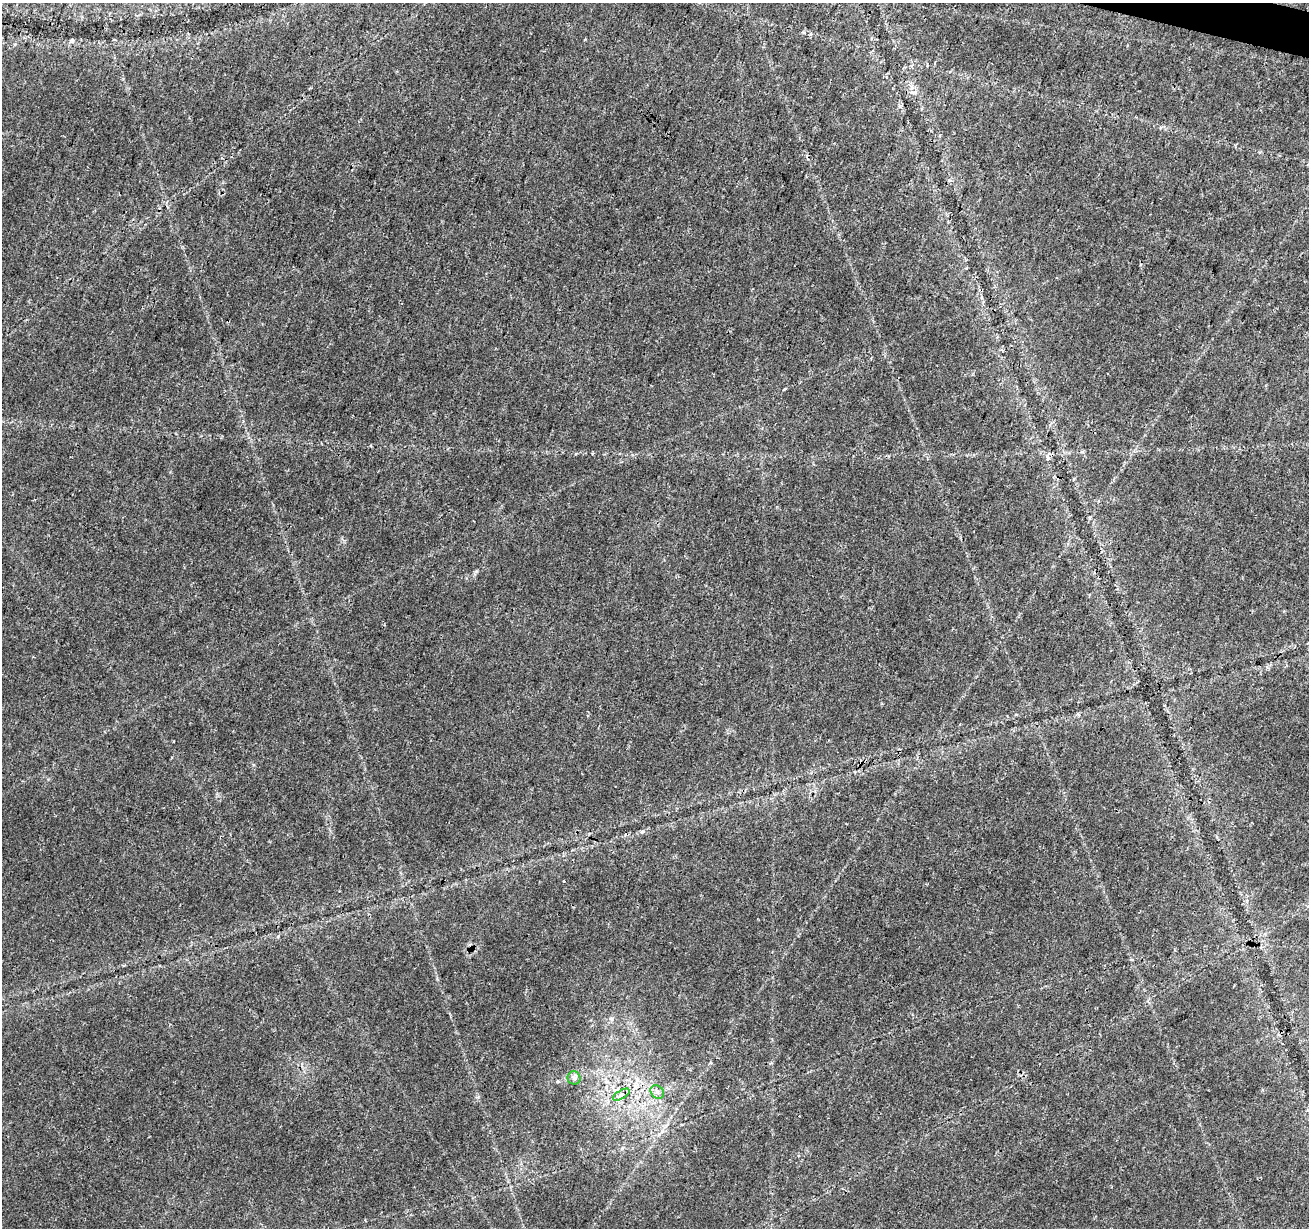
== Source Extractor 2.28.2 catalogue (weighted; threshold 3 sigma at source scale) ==
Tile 10 of 4 x 4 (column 2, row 3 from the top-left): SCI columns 1317-2623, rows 1510-2735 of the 5237 x 5409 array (HDU 1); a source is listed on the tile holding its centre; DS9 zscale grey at full resolution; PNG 1311 x 1230 px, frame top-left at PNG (2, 3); each listed source drawn as its Kron ellipse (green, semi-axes under 4 px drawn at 4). Shown black and unused: <1% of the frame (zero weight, under 3 of 4 exposures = <1% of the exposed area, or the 3 px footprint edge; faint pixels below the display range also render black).
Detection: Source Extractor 2.28.2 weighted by HDU 2 'WHT'; one run over the whole footprint, this tile lists its part. Background 0.0274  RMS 0.0023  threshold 0.0105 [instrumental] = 3 sigma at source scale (4.5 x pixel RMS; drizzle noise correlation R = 1.50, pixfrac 1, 0.0396/0.0396 arcsec/px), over >= 5 px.
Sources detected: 3; all 3 listed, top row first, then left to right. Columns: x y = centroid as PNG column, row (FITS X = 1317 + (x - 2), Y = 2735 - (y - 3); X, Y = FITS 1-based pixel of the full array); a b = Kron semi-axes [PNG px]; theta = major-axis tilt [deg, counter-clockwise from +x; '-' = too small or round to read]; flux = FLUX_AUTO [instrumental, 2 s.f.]
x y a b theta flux
574 1078 6 6 - 0.68
657 1092 7 6 - 0.82
621 1095 9 4 30 0.75